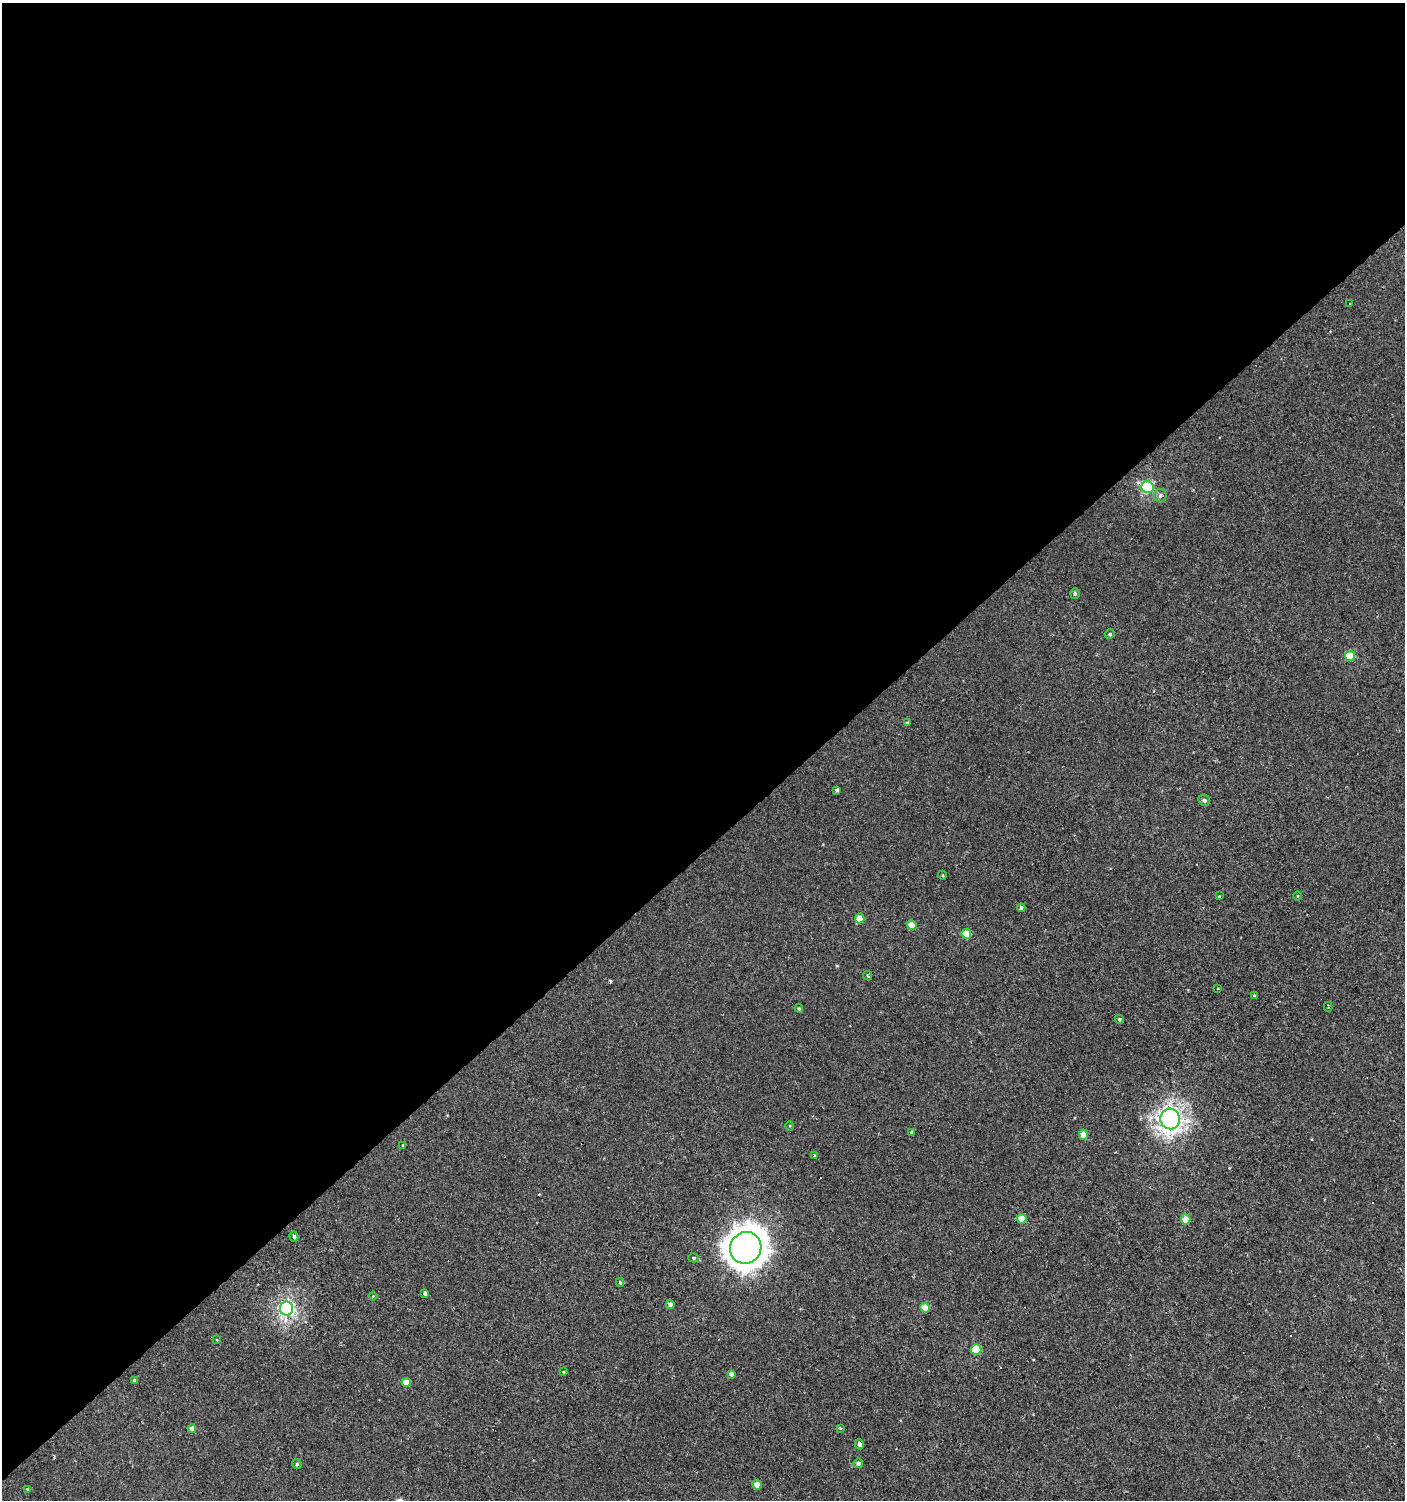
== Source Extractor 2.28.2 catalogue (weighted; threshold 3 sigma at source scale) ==
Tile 2 of 4 x 4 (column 2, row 1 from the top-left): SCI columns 1604-3006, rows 4497-5994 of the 5950 x 5995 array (HDU 1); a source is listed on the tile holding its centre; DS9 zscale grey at full resolution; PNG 1407 x 1502 px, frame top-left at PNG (2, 3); each listed source drawn as its Kron ellipse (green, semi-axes under 4 px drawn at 4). Shown black and unused: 57% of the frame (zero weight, under 2 of 3 exposures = <1% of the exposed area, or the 3 px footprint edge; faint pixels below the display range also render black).
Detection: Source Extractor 2.28.2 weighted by HDU 2 'WHT'; one run over the whole footprint, this tile lists its part. Background 0.0013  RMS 0.0039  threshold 0.0174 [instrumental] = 3 sigma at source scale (4.5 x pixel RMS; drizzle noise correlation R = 1.50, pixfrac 1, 0.0396/0.0396 arcsec/px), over >= 5 px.
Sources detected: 60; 8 cosmic-ray / hot-pixel residue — neither listed nor drawn; the other 52 listed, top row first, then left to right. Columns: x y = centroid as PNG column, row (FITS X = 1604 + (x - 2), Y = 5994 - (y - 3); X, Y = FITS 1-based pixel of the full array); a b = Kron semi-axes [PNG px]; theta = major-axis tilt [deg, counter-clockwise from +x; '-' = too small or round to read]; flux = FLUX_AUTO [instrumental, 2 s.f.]
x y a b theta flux
1350 303 2 2 - 0.35
1147 487 6 6 - 39
1160 496 6 6 - 1.2
1075 593 5 5 - 0.82
1110 634 5 4 - 0.7
1350 656 5 5 - 11
907 723 4 3 - 0.64
837 790 4 3 - 0.84
1204 800 6 5 - 0.98
942 875 4 3 - 0.34
1219 896 4 3 - 2.2
1298 896 4 3 - 0.29
1021 908 4 3 - 1.1
860 918 5 4 - 6
912 925 5 4 - 5.5
966 934 5 5 - 7.8
867 976 5 3 - 0.57
1218 989 3 2 - 0.42
1254 996 4 3 - 0.48
1328 1007 5 3 - 0.57
799 1008 4 3 - 0.57
1119 1019 4 4 - 0.68
1170 1119 10 9 - 200
790 1126 4 3 - 0.34
912 1132 4 4 - 0.55
1083 1135 5 4 - 3.6
403 1145 3 3 - 0.85
814 1155 3 2 - 0.49
1022 1219 5 4 - 7.8
1186 1219 5 5 - 5.6
294 1236 5 4 - 0.9
746 1248 16 15 - 660
694 1258 5 4 - 0.62
620 1282 4 4 - 0.51
425 1293 3 3 - 2.9
373 1296 4 3 - 0.36
670 1304 4 4 - 1.9
925 1308 5 5 - 6.6
287 1309 7 6 - 93
217 1340 4 3 - 0.29
976 1350 5 5 - 15
563 1372 3 3 - 0.4
731 1374 4 4 - 1.4
134 1380 3 3 - 0.65
406 1382 4 4 - 4.8
192 1428 4 4 - 2.1
840 1428 3 3 - 2.3
859 1444 5 4 - 1.1
858 1463 5 4 - 1.1
297 1464 5 4 - 0.65
757 1485 5 4 - 3.3
27 1489 3 3 - 0.26